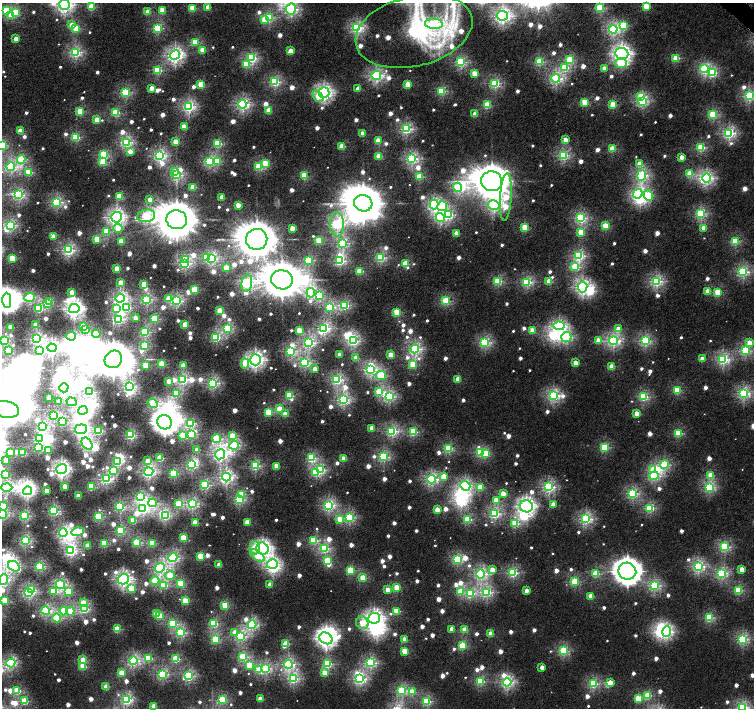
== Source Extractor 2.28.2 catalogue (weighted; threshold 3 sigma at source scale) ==
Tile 10 of 4 x 4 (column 2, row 3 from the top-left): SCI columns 1527-3029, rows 1659-3069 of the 6052 x 6055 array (HDU 1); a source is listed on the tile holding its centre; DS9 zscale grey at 2 x 2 block average (1 PNG px = mean of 2 x 2 image px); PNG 756 x 710 px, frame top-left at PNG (2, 3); each listed source drawn as its Kron ellipse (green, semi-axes under 4 px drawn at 4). Shown black and unused: <1% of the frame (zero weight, under 4 of 8 exposures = <1% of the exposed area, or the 3 px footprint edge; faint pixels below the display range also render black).
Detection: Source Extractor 2.28.2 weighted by HDU 2 'WHT'; one run over the whole footprint, this tile lists its part. Background 4.05e-04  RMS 0.0014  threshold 0.00554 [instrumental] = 3 sigma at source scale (4.09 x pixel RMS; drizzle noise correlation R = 1.36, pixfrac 0.8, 0.0396/0.0396 arcsec/px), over >= 5 px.
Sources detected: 1007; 9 too faint to see at this stretch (2 x 2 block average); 51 inside a brighter object's white glare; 1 long thin detection or spike segment (spike, bleed or trail) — neither listed nor drawn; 1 coinciding with a brighter row at this scale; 2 inside a brighter listed object's ellipse — not listed separately; of the other 943, all 500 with FLUX_AUTO >= 5.91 (the completeness limit of this list) listed and drawn (443 fainter detections not listed), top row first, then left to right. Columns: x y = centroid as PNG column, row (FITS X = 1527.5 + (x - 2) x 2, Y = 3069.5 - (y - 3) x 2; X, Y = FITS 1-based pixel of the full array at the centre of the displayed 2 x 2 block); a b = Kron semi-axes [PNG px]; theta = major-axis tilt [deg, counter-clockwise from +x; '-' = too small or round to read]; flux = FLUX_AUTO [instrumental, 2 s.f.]
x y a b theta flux
64 5 5 5 - 92
646 6 3 3 - 14
91 7 3 3 - 17
208 7 3 3 - 8.5
192 8 3 3 - 14
600 8 3 3 - 30
291 9 6 5 - 60
7 11 3 3 - 24
162 11 3 3 - 11
16 12 3 3 - 17
148 12 3 3 - 9.1
11 15 3 3 - 8.1
502 16 5 5 - 100
269 17 3 3 - 23
264 20 3 3 - 12
434 24 9 5 -5 43
72 25 3 3 - 7.3
623 25 4 4 - 15
76 28 3 3 - 19
158 28 3 3 - 27
357 28 4 4 - 55
613 29 4 4 - 56
414 31 59 35 14 110
16 39 3 3 - 8.1
195 42 3 3 - 17
202 50 3 3 - 9.5
290 51 3 3 - 8.9
75 52 4 3 - 46
622 53 6 5 - 130
175 55 5 4 - 93
252 58 3 3 - 36
676 58 3 3 - 18
570 60 3 3 - 22
461 62 3 3 - 37
539 62 3 3 - 25
621 63 6 4 2 22
246 64 3 3 - 17
565 68 4 3 - 21
604 68 3 2 - 7.6
704 69 4 4 - 42
158 70 3 3 - 25
474 73 3 3 - 12
713 73 4 3 - 24
376 75 5 4 - 63
556 78 4 4 - 53
275 82 3 3 - 40
495 83 3 3 - 37
201 84 3 3 - 13
408 84 3 3 - 12
151 88 3 3 - 7.3
358 89 3 2 - 6.3
441 91 3 3 - 26
126 92 3 3 - 34
324 92 5 5 - 92
318 96 7 4 -48 8.8
641 96 4 3 - 13
749 96 3 3 - 43
642 101 4 3 - 40
584 102 3 3 - 14
243 104 4 4 - 56
487 105 3 3 - 19
613 105 3 3 - 15
189 106 4 4 - 56
80 111 3 3 - 16
269 111 3 3 - 11
116 113 3 3 - 22
475 114 3 2 - 7
713 115 3 3 - 28
97 120 3 3 - 11
184 127 3 3 - 11
406 129 4 3 - 45
20 131 3 3 - 9.7
363 133 3 2 - 6.2
729 133 4 4 - 50
76 137 3 3 - 24
565 140 3 3 - 7.8
378 141 3 3 - 11
126 142 4 3 - 43
176 142 3 3 - 15
218 144 3 3 - 23
2 145 3 3 - 31
342 146 3 3 - 12
701 147 3 3 - 25
612 149 3 3 - 16
130 151 3 3 - 7.3
104 154 3 3 - 23
160 155 4 3 - 55
563 155 3 3 - 38
379 156 3 3 - 13
681 157 3 2 - 6.8
21 159 4 4 - 28
412 159 4 3 - 49
209 161 3 3 - 39
217 161 3 3 - 13
103 162 3 3 - 17
265 163 3 3 - 12
640 164 3 3 - 8.7
259 166 3 3 - 23
11 167 4 3 - 44
29 172 3 3 - 19
175 172 3 3 - 6.9
690 174 3 3 - 15
177 175 3 3 - 38
642 175 5 4 - 50
304 176 3 3 - 19
419 177 3 3 - 18
706 178 4 4 - 52
492 181 10 10 - 1200
193 187 3 3 - 12
457 187 5 3 - 26
638 194 5 4 - 41
18 195 4 3 - 45
648 196 5 4 - 24
119 197 3 3 - 15
222 197 3 2 - 7.2
506 197 24 5 86 26
150 200 3 2 - 6.4
57 202 3 3 - 42
363 203 9 8 - 1400
434 204 5 4 - 55
238 205 3 2 - 7.5
494 205 6 4 -13 57
442 206 5 5 - 17
449 214 4 4 - 23
701 214 3 3 - 36
146 216 9 6 10 37
116 217 5 5 - 100
440 217 5 4 - 44
581 218 4 3 - 42
177 220 10 9 - 1800
337 224 12 7 -87 55
10 225 3 3 - 41
605 226 3 3 - 18
524 227 3 3 - 16
118 228 5 4 - 7.4
292 228 2 2 - 7.4
704 228 3 3 - 9
106 232 3 3 - 18
581 232 3 3 - 16
456 233 3 2 - 6.9
53 237 3 3 - 8.4
97 239 3 3 - 17
257 239 11 10 - 1700
121 241 3 3 - 12
319 241 3 3 - 16
735 241 3 3 - 24
343 243 4 3 - 41
68 250 4 4 - 52
579 256 4 4 - 38
380 257 3 3 - 35
12 258 3 3 - 14
206 258 3 3 - 13
212 258 4 3 - 42
185 259 3 3 - 8.5
308 260 3 3 - 29
340 261 3 3 - 38
185 263 3 3 - 44
405 264 3 3 - 15
575 267 4 3 - 24
226 268 3 3 - 12
117 269 3 3 - 11
360 271 3 3 - 19
743 272 3 3 - 44
282 280 11 9 -12 1600
498 281 3 3 - 27
656 281 4 4 - 49
527 282 3 3 - 36
549 282 3 3 - 11
121 283 3 3 - 11
247 283 8 5 82 54
144 284 3 3 - 11
583 287 5 4 - 76
194 290 3 3 - 19
708 291 3 3 - 7
72 292 3 3 - 8.1
718 292 3 3 - 17
311 293 5 4 - 42
319 295 4 3 - 22
29 297 5 3 - 33
120 298 5 4 - 68
146 299 3 3 - 43
169 299 3 3 - 13
7 300 7 4 -90 220
50 301 3 3 - 8.7
177 301 4 3 - 38
446 301 3 3 - 27
47 304 3 3 - 16
344 305 3 3 - 34
127 307 4 4 - 25
330 307 3 3 - 35
117 308 4 4 - 13
39 309 3 3 - 25
74 309 5 4 - 120
220 311 3 3 - 14
397 312 3 3 - 18
136 318 3 3 - 6.9
118 319 4 3 - 46
155 319 3 3 - 26
35 325 3 3 - 9.5
185 325 3 3 - 12
83 326 3 3 - 16
559 326 5 4 - 56
11 327 3 3 - 12
227 328 4 3 - 35
324 328 3 3 - 53
85 329 3 3 - 14
618 329 4 3 - 9.1
299 330 3 3 - 10
532 330 3 3 - 10
145 332 3 3 - 30
96 334 4 4 - 15
71 336 4 3 - 18
216 337 3 3 - 32
566 337 5 5 - 45
36 339 4 3 - 62
598 340 3 3 - 8.1
4 341 3 3 - 34
353 341 4 3 - 39
613 341 4 4 - 57
645 341 3 3 - 43
309 342 4 4 - 53
485 342 4 3 - 40
749 343 3 3 - 7.9
144 346 3 3 - 26
52 348 4 3 - 96
415 349 4 4 - 52
9 350 3 3 - 18
39 350 4 3 - 9.8
291 351 4 3 - 37
745 351 3 3 - 34
339 355 2 2 - 6.1
391 355 3 3 - 11
356 358 3 3 - 9.1
113 359 9 8 - 1800
702 359 3 3 - 6.6
723 359 4 3 - 46
255 360 5 5 - 100
245 363 5 4 - 12
305 363 3 3 - 41
575 363 3 3 - 8.5
162 364 3 3 - 17
413 364 3 3 - 21
146 365 3 3 - 15
183 365 3 3 - 9.3
612 367 3 3 - 9.7
315 369 3 3 - 6.7
370 369 4 3 - 45
381 375 5 4 - 29
183 379 3 3 - 41
458 379 3 3 - 9
337 380 4 3 - 46
169 381 3 3 - 7
213 383 4 3 - 49
130 387 4 3 - 40
64 388 5 4 - 100
677 390 3 3 - 20
90 392 3 3 - 34
379 392 3 3 - 17
176 393 3 3 - 26
743 393 4 4 - 46
554 395 4 4 - 51
290 396 3 3 - 21
389 396 4 3 - 44
644 397 3 3 - 29
49 398 2 2 - 11
343 400 4 4 - 54
59 402 2 2 - 7.3
72 402 5 3 - 29
153 403 5 4 - 31
5 409 14 8 -13 1000
279 409 3 3 - 14
83 410 4 4 - 51
268 412 3 3 - 19
285 414 3 3 - 6.7
636 414 3 3 - 8.1
54 415 3 3 - 35
62 422 3 3 - 26
165 422 7 7 - 290
191 423 3 3 - 26
43 426 3 3 - 41
372 428 3 3 - 8.1
81 429 6 5 - 83
99 431 4 3 - 30
392 431 4 3 - 44
413 432 3 3 - 28
678 433 3 3 - 21
191 434 3 3 - 27
131 435 3 3 - 37
183 435 3 3 - 15
232 436 4 3 - 11
217 438 4 4 - 28
40 439 3 3 - 41
87 444 7 4 -57 57
234 445 5 4 - 45
605 447 3 3 - 23
38 448 3 3 - 21
449 448 3 3 - 28
48 450 3 3 - 9
197 450 3 2 - 9.5
480 452 3 3 - 21
10 453 3 3 - 9.5
22 453 3 3 - 20
220 454 5 4 - 85
485 454 3 3 - 17
384 457 3 3 - 37
160 458 3 3 - 18
311 458 4 3 - 29
344 459 3 3 - 7.9
6 460 3 2 - 5.9
117 461 4 3 - 25
148 461 3 3 - 6.6
192 464 3 3 - 43
664 464 5 4 - 32
255 466 3 3 - 33
277 466 3 3 - 9.5
61 469 5 5 - 100
321 470 4 3 - 26
653 470 3 3 - 8
113 471 3 3 - 12
149 472 4 4 - 66
174 473 3 3 - 30
316 473 4 3 - 20
6 474 3 3 - 17
710 475 3 3 - 12
444 476 3 3 - 11
654 476 4 3 - 34
226 477 4 4 - 69
106 479 3 3 - 50
431 479 4 4 - 52
205 485 3 3 - 36
65 486 3 3 - 8.3
465 486 5 4 - 53
7 487 5 3 - 49
91 487 4 3 - 20
480 487 3 3 - 13
549 487 4 4 - 50
709 487 4 4 - 37
27 491 4 4 - 46
46 491 2 2 - 7
633 493 4 3 - 43
241 494 3 3 - 12
503 494 3 3 - 8.7
78 496 3 2 - 8
140 497 4 4 - 39
239 500 3 3 - 32
496 500 3 3 - 10
153 503 4 4 - 26
179 504 3 3 - 22
192 504 3 3 - 46
329 505 4 4 - 50
553 505 3 3 - 8.3
3 506 5 3 - 16
526 506 6 6 - 110
120 507 3 3 - 38
650 508 3 3 - 29
143 509 4 4 - 50
437 510 3 3 - 10
54 511 3 3 - 40
495 513 4 3 - 42
2 515 4 3 - 40
25 516 3 3 - 38
99 516 3 3 - 29
165 516 3 3 - 28
349 518 3 3 - 40
340 519 3 3 - 8.3
468 519 3 3 - 24
586 519 4 4 - 50
133 521 3 3 - 12
247 522 3 3 - 10
195 523 3 3 - 11
515 523 4 3 - 21
121 531 3 3 - 29
78 532 6 4 14 22
63 533 4 3 - 48
183 538 3 3 - 18
314 540 3 3 - 20
25 541 3 3 - 46
137 542 3 3 - 29
104 543 3 3 - 19
152 543 3 3 - 18
88 546 3 3 - 9.3
724 547 3 3 - 38
255 548 7 5 90 7.8
262 548 6 5 - 110
324 548 4 3 - 29
70 551 4 3 - 49
257 555 8 4 -39 12
200 556 3 3 - 15
173 558 4 4 - 54
457 559 3 3 - 34
327 561 3 3 - 15
272 564 5 5 - 52
219 565 3 3 - 7.8
14 566 6 4 -34 47
39 566 3 3 - 37
698 566 4 4 - 51
160 568 5 4 - 48
742 569 3 3 - 6.5
350 570 3 3 - 19
492 570 3 3 - 8.4
627 571 9 8 - 500
513 573 3 3 - 35
721 573 4 4 - 43
481 574 5 4 - 53
596 574 3 3 - 18
170 575 5 4 - 15
363 578 3 3 - 17
3 579 5 4 - 52
123 579 5 5 - 83
155 581 4 3 - 19
575 582 3 3 - 26
60 584 5 4 - 41
181 584 3 3 - 21
270 584 3 3 - 6.5
164 585 4 3 - 21
654 585 4 3 - 44
397 587 3 3 - 13
31 589 3 3 - 9.1
132 589 4 4 - 18
388 590 3 3 - 8.5
738 590 3 3 - 24
53 591 4 3 - 20
526 591 3 2 - 6.6
29 592 3 3 - 51
68 592 3 3 - 21
460 592 3 3 - 14
487 592 4 3 - 43
470 593 4 3 - 30
591 596 3 3 - 8.9
5 601 3 3 - 18
185 601 3 3 - 17
83 603 4 3 - 11
225 606 3 3 - 19
84 609 4 3 - 32
46 611 4 3 - 40
64 611 4 4 - 24
70 611 4 3 - 16
397 611 3 3 - 14
156 614 3 3 - 8.1
160 616 3 3 - 15
57 618 4 4 - 21
374 618 6 5 - 120
709 618 3 3 - 26
214 623 3 3 - 26
362 623 7 6 - 13
173 624 3 3 - 23
252 625 4 4 - 46
117 629 3 3 - 16
452 629 3 3 - 6.7
465 630 3 3 - 11
235 632 3 3 - 6.2
667 632 5 4 - 45
181 633 3 3 - 35
491 634 3 3 - 9.1
241 636 4 3 - 41
326 638 7 5 -31 130
216 639 3 3 - 25
405 639 3 3 - 7.1
743 639 4 3 - 42
286 644 3 3 - 12
462 646 3 3 - 22
405 651 3 3 - 13
563 651 3 3 - 33
243 657 3 3 - 30
148 658 3 3 - 23
176 659 3 3 - 23
83 660 3 3 - 13
133 661 4 4 - 48
11 663 4 4 - 44
370 663 4 3 - 43
288 664 4 4 - 49
328 664 3 3 - 27
249 665 3 3 - 11
83 666 3 3 - 15
542 667 3 2 - 6
265 668 3 3 - 39
259 670 3 3 - 13
121 673 3 3 - 13
324 673 3 3 - 8.6
162 674 3 3 - 38
189 676 4 3 - 42
293 679 4 4 - 41
360 679 4 4 - 53
480 681 3 3 - 25
507 682 4 4 - 56
610 683 3 3 - 7
593 684 3 3 - 31
106 687 3 3 - 9.8
17 691 3 3 - 17
402 691 3 3 - 38
412 692 3 3 - 13
648 695 3 3 - 17
260 699 3 3 - 7.7
638 699 3 3 - 14
126 700 3 3 - 48
222 700 3 3 - 26
25 701 3 3 - 18
427 701 3 3 - 31
153 706 3 3 - 7.9
743 708 4 4 - 50
Isophote crosses this tile's border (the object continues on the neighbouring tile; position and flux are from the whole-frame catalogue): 13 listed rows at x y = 64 5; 291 9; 414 31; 749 96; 2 145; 7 300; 4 341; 5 409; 3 506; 2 515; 3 579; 153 706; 743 708